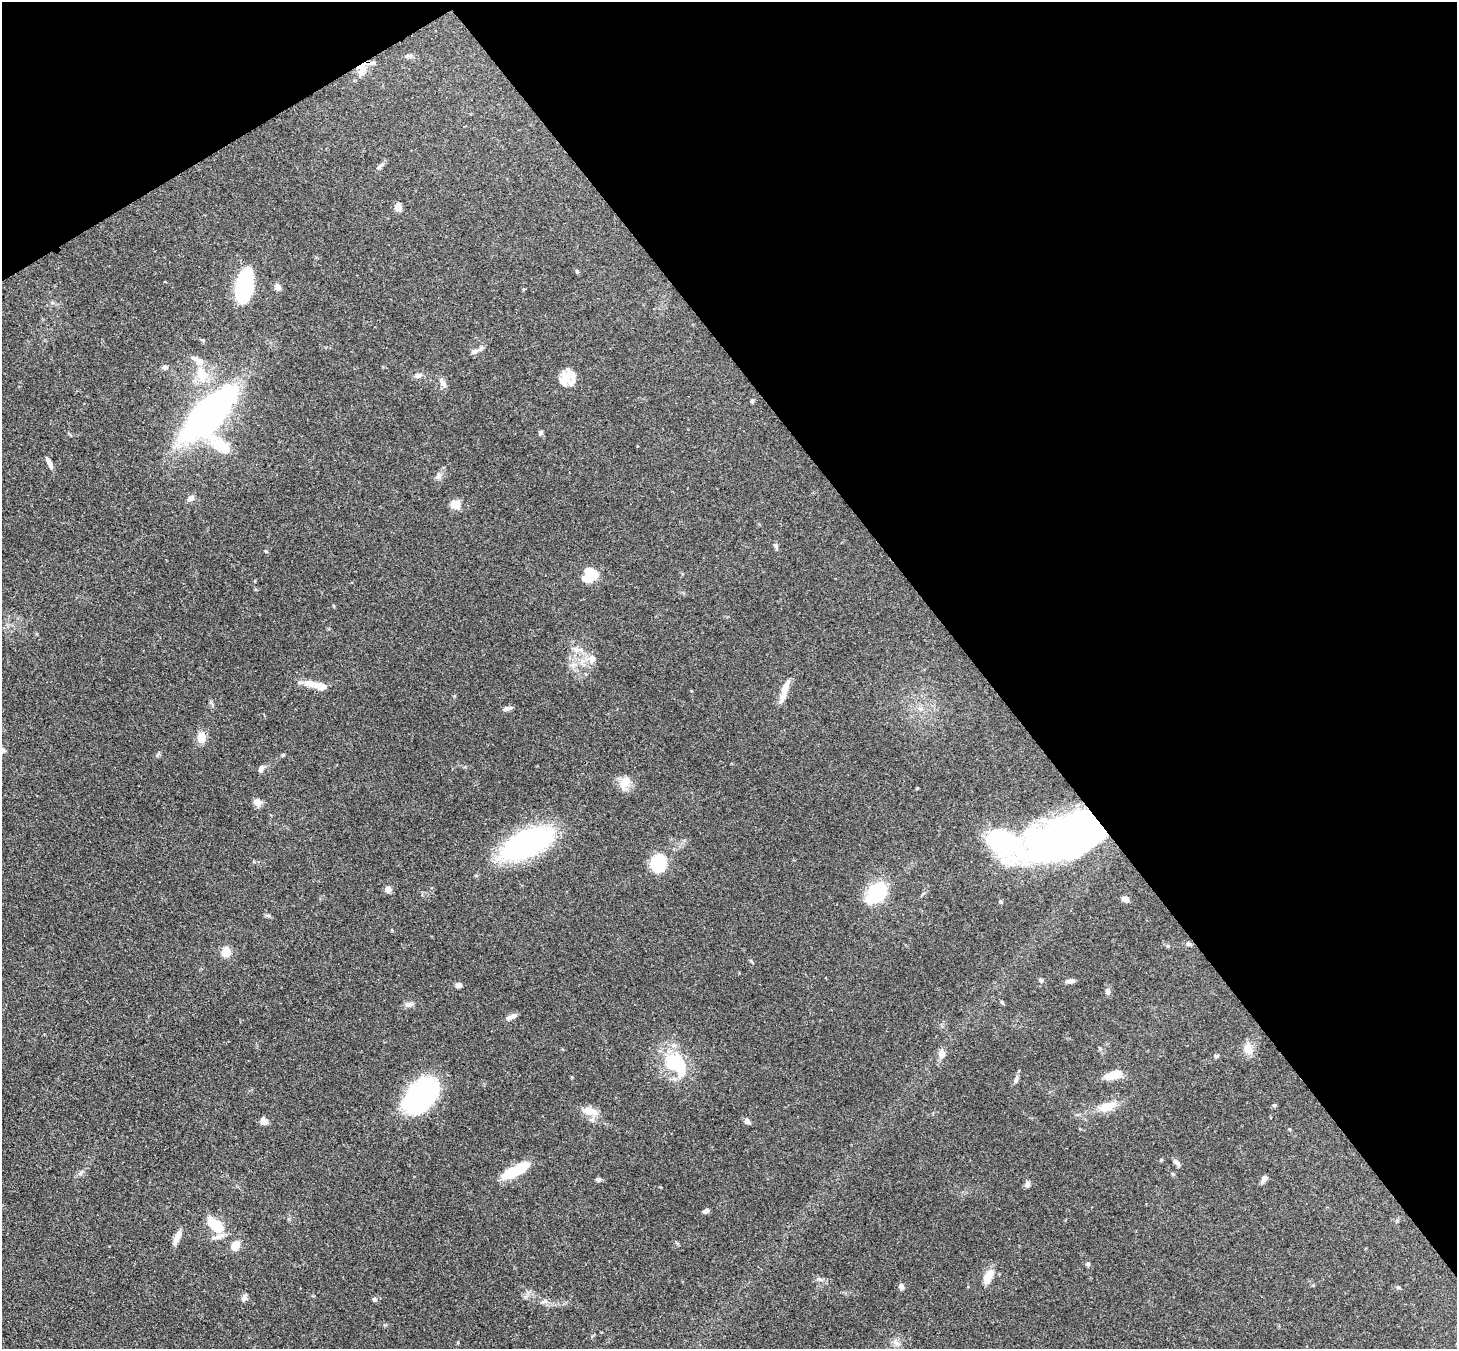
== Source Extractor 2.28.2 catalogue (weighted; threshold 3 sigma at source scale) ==
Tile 3 of 4 x 4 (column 3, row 1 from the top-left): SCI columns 2987-4441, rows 4252-5598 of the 5972 x 5944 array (HDU 1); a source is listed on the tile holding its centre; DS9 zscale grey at full resolution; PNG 1459 x 1351 px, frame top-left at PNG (2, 2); no overlay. Shown black and unused: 36% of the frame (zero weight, under 3 of 4 exposures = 7% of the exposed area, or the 3 px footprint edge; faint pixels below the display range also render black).
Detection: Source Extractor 2.28.2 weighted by HDU 2 'WHT'; one run over the whole footprint, this tile lists its part. Background 0.157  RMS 0.0047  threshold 0.0213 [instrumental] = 3 sigma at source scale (4.5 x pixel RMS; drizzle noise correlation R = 1.50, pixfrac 1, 0.05/0.05 arcsec/px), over >= 5 px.
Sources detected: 96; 3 inside a brighter object's white glare — not listed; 6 inside a brighter listed object's ellipse — not listed separately; the other 87 listed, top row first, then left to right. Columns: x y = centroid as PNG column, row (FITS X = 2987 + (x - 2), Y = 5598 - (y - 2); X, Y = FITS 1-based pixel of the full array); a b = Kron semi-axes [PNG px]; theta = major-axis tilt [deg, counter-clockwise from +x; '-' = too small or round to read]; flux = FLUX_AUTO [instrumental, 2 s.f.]
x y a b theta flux
409 56 12 5 4 1.3
372 63 12 6 4 2
362 70 18 10 79 5.4
380 166 14 4 43 1.3
398 207 7 6 - 3.9
577 271 5 4 - 0.67
244 286 28 14 82 53
278 287 8 8 - 2
475 351 12 7 17 2.1
165 367 6 6 - 1.4
201 373 25 12 -74 11
418 375 9 6 19 1.6
564 382 25 11 -82 4.7
443 383 14 7 -55 2.2
752 401 5 4 - 0.7
209 414 52 19 46 190
540 433 6 5 - 1.1
221 446 34 13 -37 14
49 463 14 5 -65 2.5
438 476 13 6 48 1.8
191 498 9 7 36 1.9
455 504 12 10 16 4.6
775 546 8 6 -57 1.1
266 551 5 4 - 0.48
588 578 14 11 87 11
576 650 9 7 1 2.2
592 659 12 10 -84 3.7
573 665 8 8 - 2.3
317 685 30 8 -12 7.7
784 690 32 7 73 6
507 708 12 5 14 1.7
920 709 7 6 - 1.5
201 737 11 9 86 6
282 755 6 4 89 0.5
261 769 8 5 73 2
625 783 18 13 62 5.9
257 803 9 9 - 3
1065 837 82 38 19 240
526 843 59 26 26 72
658 863 10 8 82 49
388 889 5 4 - 7.1
877 892 15 10 50 49
1125 899 7 5 -27 3.1
1000 902 5 5 - 0.68
268 916 7 4 0 0.79
1188 944 8 5 -7 1
1168 946 5 4 - 0.59
226 952 10 9 - 5.7
1041 980 7 5 -68 1.2
1070 981 9 5 5 2
459 985 6 5 - 2
1108 991 8 6 -83 1.8
1002 1002 6 4 -48 0.64
408 1004 10 7 1 2
511 1017 15 5 23 2
1100 1049 6 4 -20 0.62
1248 1049 16 11 -71 4.7
941 1053 11 8 84 3.2
1216 1056 6 5 - 0.71
672 1063 30 20 -80 22
1111 1076 14 9 26 6.4
1016 1080 8 6 63 1.2
420 1096 40 25 45 68
1107 1107 22 11 18 8.1
590 1111 22 9 -13 6.2
264 1121 10 7 -58 2.6
747 1121 8 6 -47 1.9
1177 1163 11 5 -44 1.9
515 1170 27 9 27 22
81 1173 7 4 71 0.85
1173 1174 6 4 -70 0.53
1264 1178 10 6 55 1.5
598 1180 6 5 - 1.1
1027 1184 8 6 54 1.5
706 1211 7 5 22 1.6
216 1225 20 10 -40 14
177 1237 18 7 66 3.5
235 1245 10 8 56 6
1088 1264 6 5 - 0.88
988 1276 17 8 62 7.7
818 1279 7 4 18 0.88
901 1286 7 5 -72 1.8
1398 1287 6 4 -14 0.78
244 1298 10 6 68 1.7
374 1299 7 5 -17 0.95
544 1301 12 5 18 1.6
896 1343 11 6 -39 2
Overlapping masked pixels (flux is a lower limit): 4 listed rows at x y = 372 63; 362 70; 201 737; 1065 837
Unlisted compact peaks at least as high as the median listed source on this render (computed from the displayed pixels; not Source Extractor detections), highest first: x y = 1274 1105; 917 788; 211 702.